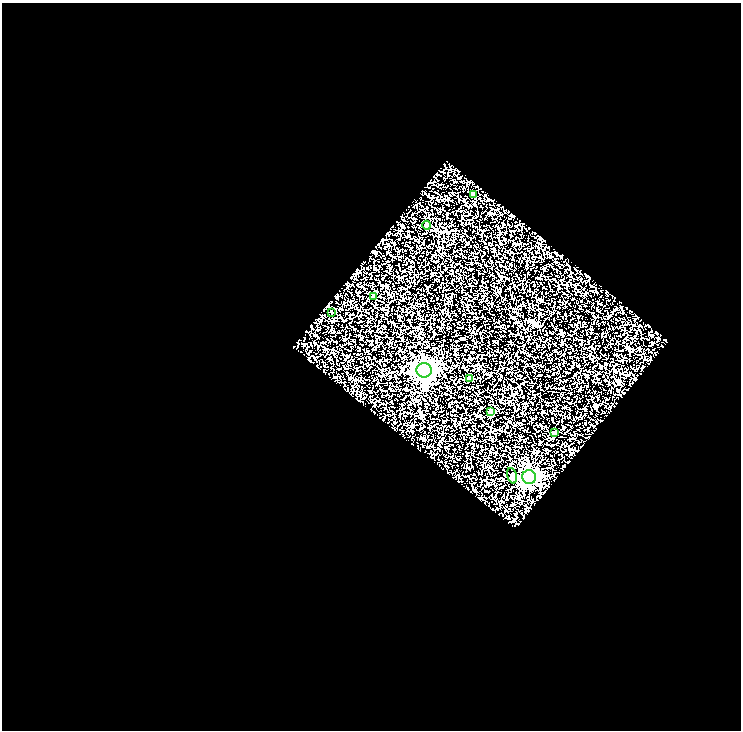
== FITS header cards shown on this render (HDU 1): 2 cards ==
NAXIS1  =                  739
NAXIS2  =                  728

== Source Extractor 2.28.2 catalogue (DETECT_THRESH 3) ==
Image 739 x 728 px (HDU 1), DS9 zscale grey, 1 PNG px = 1 image px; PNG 743 x 732 px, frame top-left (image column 1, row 728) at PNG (2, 3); each listed source drawn as its Kron ellipse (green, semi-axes under 4 px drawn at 4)
Background 0.161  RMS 0.19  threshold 0.568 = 3 sigma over >= 5 px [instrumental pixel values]
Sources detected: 10; all 10 listed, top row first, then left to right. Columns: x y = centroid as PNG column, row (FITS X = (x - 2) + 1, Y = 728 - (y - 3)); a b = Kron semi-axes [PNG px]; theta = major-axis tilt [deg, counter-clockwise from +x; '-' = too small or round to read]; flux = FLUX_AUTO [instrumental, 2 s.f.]
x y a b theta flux
474 194 4 4 - 34
427 225 4 4 - 78
374 297 4 3 - 34
331 312 3 2 - 8.1
424 370 7 7 - 5200
470 379 4 4 - 46
491 412 4 4 - 95
554 433 3 3 - 28
512 476 8 4 -74 24
529 477 7 6 - 3100